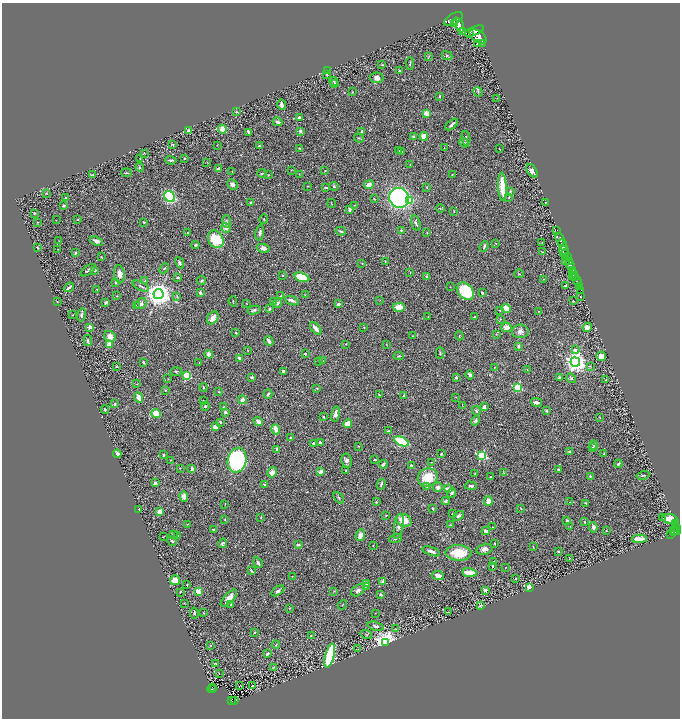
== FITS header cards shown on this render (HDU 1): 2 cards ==
NAXIS1  =                 1356
NAXIS2  =                 1432

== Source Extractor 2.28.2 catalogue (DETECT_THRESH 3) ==
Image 1356 x 1432 px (HDU 1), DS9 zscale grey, zoomed out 1/2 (1 PNG px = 2 x 2 image px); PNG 682 x 720 px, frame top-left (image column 1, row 1431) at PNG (2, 3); each listed source drawn as its Kron ellipse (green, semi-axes under 4 px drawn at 4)
Background 0.459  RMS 0.026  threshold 0.0779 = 3 sigma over >= 5 px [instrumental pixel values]
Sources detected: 440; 26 cannot appear on this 1/2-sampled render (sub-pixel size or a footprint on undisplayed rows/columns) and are neither listed nor drawn; the other 414 listed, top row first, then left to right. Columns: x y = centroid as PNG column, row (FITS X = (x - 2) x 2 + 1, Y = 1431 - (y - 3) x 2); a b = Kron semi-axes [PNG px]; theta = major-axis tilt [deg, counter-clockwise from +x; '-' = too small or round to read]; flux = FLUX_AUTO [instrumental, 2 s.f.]
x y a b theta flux
453 19 10 5 29 3600
455 23 3 2 - 650
459 25 8 4 -63 3100
474 31 10 4 22 2800
463 32 2 1 - 63
469 34 2 1 - 170
478 36 9 5 -34 3400
483 43 2 1 - 77
477 44 3 2 - 6.3
429 56 3 2 - 3.2
447 56 5 3 - 6.4
410 64 6 2 87 5.7
382 65 3 2 - 2.7
328 70 2 1 - 1.9
399 71 3 2 - 5.5
327 74 3 3 - 2.8
377 78 6 5 - 22
334 81 5 3 - 5.8
335 84 4 2 - 5.1
352 92 3 2 - 3
478 92 5 3 - 5.6
440 96 4 3 - 4.9
497 98 2 1 - 1.4
282 105 5 2 - 21
237 112 4 2 - 3.5
426 113 3 3 - 40
299 117 4 3 - 8.3
277 122 5 3 - 11
452 124 7 3 39 14
222 129 4 4 - 42
188 131 4 3 - 11
300 131 4 3 - 12
362 131 3 2 - 4.6
248 132 4 2 - 9.3
413 136 4 3 - 5
424 136 4 4 - 53
359 138 5 3 - 5.9
466 138 7 2 -82 10
464 143 5 3 - 10
173 144 3 3 - 4.7
217 145 3 2 - 1.5
259 146 3 3 - 5.8
300 148 3 3 - 5.1
444 148 2 1 - 1.2
499 149 2 1 - 2.3
399 151 2 2 - 1.2
402 151 2 2 - 1.4
144 153 3 2 - 1.8
184 158 3 3 - 2.7
140 159 3 2 - 1.7
171 160 6 2 -2 8.6
207 162 3 2 - 1.8
410 165 2 1 - 1.5
140 167 4 3 - 4.2
218 169 3 3 - 13
291 170 3 2 - 2
232 171 2 2 - 2.2
325 171 3 2 - 3
532 171 7 4 -54 20
126 173 5 2 - 3.5
262 173 4 2 - 4.5
93 174 3 2 - 3.8
299 174 3 2 - 1.5
452 174 2 2 - 2.7
268 175 3 2 - 2.6
232 184 5 4 - 20
369 185 5 4 - 24
308 186 2 1 - 2.1
334 186 4 3 - 5.4
326 187 3 2 - 6
502 187 14 3 -86 120
427 188 3 2 - 3
510 192 4 3 - 4.3
46 193 3 3 - 3.5
65 197 3 2 - 3.1
170 197 6 5 - 440
509 197 4 2 - 3.7
399 198 10 9 - 1100
374 199 3 3 - 3.1
410 200 4 4 - 37
546 202 2 1 - 2.4
250 203 4 3 - 5.5
332 204 4 2 - 2.4
354 205 2 2 - 1.6
63 206 3 3 - 4
440 208 4 2 - 3.3
349 209 4 3 - 15
454 211 2 2 - 1.7
34 213 3 3 - 3.9
264 219 4 2 - 3.7
56 220 2 1 - 1.5
77 220 3 2 - 3.4
226 221 6 3 -80 7.2
37 222 3 2 - 2.6
144 222 3 2 - 5.5
416 223 8 3 -75 9.8
226 228 5 4 - 24
401 230 3 2 - 6.2
557 230 2 1 - 23
341 231 5 2 - 6.7
187 232 3 2 - 2.5
260 233 8 3 79 12
427 233 3 2 - 2.4
216 239 9 7 -57 160
560 239 7 2 -69 1000
59 241 2 2 - 1.6
96 241 7 3 -21 17
542 242 3 2 - 1.9
496 243 3 2 - 2.2
195 245 4 3 - 6.3
563 245 6 2 -64 780
484 246 5 3 - 9
38 248 3 1 - 2.9
263 248 6 4 -11 17
58 249 2 1 - 1.2
564 251 5 2 - 300
542 252 3 2 - 3.5
76 253 3 3 - 7.2
565 254 4 2 - 320
101 257 2 2 - 2.4
567 257 3 2 - 360
566 260 3 2 - 130
569 261 2 2 - 190
385 262 4 1 - 2.1
180 263 6 4 -62 11
362 263 2 2 - 4.1
570 265 5 3 - 680
164 268 5 3 - 5.5
88 270 9 3 37 10
95 270 4 2 - 7.1
572 270 3 2 - 820
410 272 4 2 - 2.5
573 273 3 2 - 650
119 274 9 5 -81 33
519 274 5 2 - 3.5
283 275 3 2 - 4.3
572 276 2 1 - 96
178 277 3 2 - 6.4
302 277 7 4 -16 150
426 277 2 2 - 17
575 277 3 2 - 360
544 279 2 2 - 2
202 280 4 3 - 6.1
145 281 3 2 - 3.4
577 281 5 2 - 810
115 282 4 3 - 5
566 285 4 3 - 7.4
141 286 9 3 -27 8.3
579 286 3 3 - 190
69 287 5 2 - 13
450 287 3 2 - 1.6
97 290 3 1 - 1.7
581 290 2 2 - 74
465 291 10 7 -46 250
200 293 2 2 - 35
482 293 3 2 - 6.9
158 294 5 5 - 5600
305 295 2 2 - 1.9
117 296 2 2 - 3.2
281 296 2 2 - 5.9
177 297 3 2 - 3.3
580 297 3 2 - 2
380 300 2 1 - 1.7
57 301 2 1 - 2
233 301 5 2 - 3.5
292 301 7 2 -21 18
573 301 3 1 - 2.7
106 302 3 2 - 13
273 302 3 3 - 4.3
277 303 4 3 - 8.4
141 304 6 5 - 14
246 304 3 2 - 2.2
338 304 3 3 - 16
136 305 3 2 - 2.5
399 307 6 4 2 41
506 308 5 4 - 42
269 309 3 2 - 7.2
254 310 7 3 13 10
499 310 3 2 - 3
539 311 2 2 - 2.2
72 315 2 1 - 2.7
81 315 7 3 80 11
428 317 2 2 - 2
474 317 2 2 - 2.3
213 318 7 5 53 38
500 319 2 2 - 2.2
90 327 2 2 - 56
364 327 2 2 - 2.9
506 327 5 5 - 20
587 327 5 4 - 29
316 328 7 3 -49 30
520 331 8 6 3 19
236 333 2 2 - 6.8
496 334 2 2 - 2.2
110 336 6 5 - 31
412 336 2 2 - 1.7
459 336 4 2 - 2.5
88 340 5 2 - 5.6
269 341 5 3 - 20
109 344 3 3 - 46
346 344 2 2 - 2.9
386 344 2 1 - 1.6
518 346 3 3 - 7.9
575 350 2 2 - 34
248 351 4 2 - 2.8
440 353 5 2 - 5.2
209 354 4 3 - 30
305 354 2 2 - 14
399 356 5 2 - 4.4
601 356 5 4 - 28
239 358 3 2 - 13
323 361 2 2 - 3.2
143 362 3 3 - 6.9
199 362 3 2 - 2.3
318 362 2 2 - 2.2
575 362 5 4 - 2900
590 366 4 3 - 4.3
116 367 2 2 - 4.7
495 367 2 2 - 1.6
527 370 2 2 - 2.1
176 371 6 3 2 6
283 371 3 3 - 11
470 375 4 3 - 11
187 376 3 3 - 260
251 377 3 2 - 8.7
456 377 2 2 - 16
559 377 4 3 - 4.9
571 378 5 3 - 6.1
168 379 3 2 - 2
606 380 2 1 - 2.7
137 384 3 2 - 2
203 387 4 3 - 5.9
517 387 3 3 - 270
317 388 3 2 - 2.8
165 390 3 2 - 2.6
218 392 2 2 - 2.9
268 394 4 3 - 7.1
379 395 3 2 - 3.4
404 396 3 2 - 4.5
139 397 5 4 - 34
456 397 2 2 - 2.6
203 400 3 2 - 2.3
242 400 4 3 - 28
537 402 6 3 -14 20
115 404 2 2 - 9.3
462 405 3 2 - 1.7
205 406 4 3 - 6.7
223 407 3 2 - 2.3
484 407 4 3 - 20
105 409 4 3 - 6.1
546 410 3 3 - 5.8
476 411 5 3 - 5.9
225 412 3 3 - 8.2
156 413 4 4 - 63
335 414 8 3 79 21
323 417 2 2 - 3.7
599 417 3 1 - 1.8
258 421 5 3 - 27
475 421 5 4 - 8.4
220 422 3 3 - 5.6
348 424 4 4 - 42
215 427 3 3 - 27
276 429 5 3 - 37
388 431 3 3 - 4.3
290 437 3 2 - 3.1
401 441 8 4 -25 210
320 442 4 3 - 7.2
313 443 2 2 - 11
594 445 5 3 - 10
358 446 2 2 - 2
592 448 3 3 - 17
277 449 3 2 - 13
569 452 4 3 - 3.7
604 453 4 2 - 4.8
117 454 4 4 - 17
441 454 4 3 - 6.3
164 455 3 3 - 4.4
482 455 4 3 - 340
170 460 2 1 - 1.2
237 460 12 9 78 790
375 460 4 2 - 4.2
347 461 7 5 -76 14
432 462 3 2 - 2.6
383 464 4 3 - 14
618 464 4 3 - 8.1
411 465 3 3 - 6.3
180 468 3 2 - 2.5
192 469 4 2 - 15
558 469 2 2 - 6.2
346 471 3 3 - 5
272 472 5 4 - 28
320 472 4 3 - 21
503 473 4 3 - 4.5
475 474 3 2 - 6.2
643 475 6 2 13 6.8
590 476 4 3 - 4.9
428 477 10 9 - 110
491 477 2 2 - 3.9
155 483 3 3 - 11
381 484 5 2 - 8.6
265 485 4 3 - 6.1
471 486 6 3 -2 11
427 487 3 3 - 3.7
438 487 5 5 - 16
448 489 4 3 - 28
452 493 5 3 - 11
184 497 5 4 - 23
339 498 6 3 -49 6.9
446 501 4 3 - 7.2
488 501 5 4 - 31
376 502 2 2 - 4.2
570 502 2 1 - 2.2
586 503 3 2 - 3.9
225 504 3 2 - 1.6
433 508 3 2 - 4.9
521 509 3 2 - 2.7
139 510 3 2 - 3.6
160 511 4 4 - 34
453 514 3 2 - 2.5
386 515 2 2 - 3.2
458 516 6 3 36 12
261 517 2 2 - 3.4
662 517 2 1 - 60
225 519 2 2 - 3.2
670 519 7 5 -4 50
404 520 8 6 -22 66
567 520 3 2 - 8
584 522 3 3 - 4.5
187 524 2 2 - 1.6
675 524 3 2 - 130
450 525 3 2 - 3
399 526 13 4 80 20
570 526 3 2 - 2.9
493 527 2 2 - 2.3
593 527 5 3 - 19
676 527 3 2 - 190
213 530 3 2 - 4.9
673 530 3 1 - 120
486 531 4 4 - 18
606 531 2 1 - 1.7
675 531 3 2 - 130
678 531 3 3 - 260
673 532 4 3 - 220
173 534 3 2 - 3.2
360 535 6 4 67 23
670 535 2 2 - 21
178 536 3 2 - 2.9
163 537 3 1 - 1.6
395 538 7 3 18 8.2
639 539 7 3 2 65
172 541 5 3 - 8.6
223 543 5 3 - 8.2
495 543 2 2 - 3.3
298 545 4 3 - 7.3
373 546 2 1 - 1.5
533 547 3 2 - 2.8
484 549 8 5 12 20
431 551 9 4 -19 20
558 551 3 2 - 3.9
458 553 13 8 -2 130
570 558 2 2 - 1.7
494 562 2 2 - 3.9
258 563 6 2 -58 9.9
493 566 2 2 - 16
506 567 2 2 - 1.7
251 571 4 2 - 4.6
470 573 7 3 -9 85
438 575 6 4 -9 32
292 576 2 1 - 1.6
515 579 3 2 - 2.7
175 580 5 4 - 58
383 581 2 2 - 55
367 583 4 2 - 4
187 584 2 2 - 3.1
366 586 3 2 - 2.9
529 587 3 2 - 60
358 590 7 5 36 13
485 590 3 2 - 16
198 591 3 3 - 140
278 591 7 4 32 12
334 591 3 3 - 3.4
180 592 3 2 - 2.3
380 594 4 3 - 6.3
229 598 11 5 47 39
184 603 2 2 - 2.1
231 605 4 3 - 4.7
343 605 5 2 - 2.9
480 606 3 2 - 5.4
290 608 3 2 - 2.5
448 612 3 1 - 2.1
194 613 5 2 - 7.4
204 613 2 2 - 2
375 613 2 1 - 1.7
376 626 8 4 -13 13
396 629 3 2 - 1.6
254 632 3 3 - 3.4
366 634 6 3 -17 5.1
311 636 2 2 - 2.3
385 643 4 3 - 4000
210 645 2 2 - 1.5
276 645 4 3 - 5.6
358 649 2 1 - 1.2
267 654 4 3 - 6.6
330 656 12 4 76 420
216 663 4 3 - 4.1
274 667 3 2 - 3
219 674 2 1 - 31
240 685 3 1 - 66
253 686 3 2 - 4.3
212 687 2 1 - 15
211 689 4 2 - 75
214 689 2 1 - 12
234 700 2 1 - 8.5
232 701 4 2 - 90
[26 sub-pixel or undisplayed-footprint detections neither listed nor drawn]